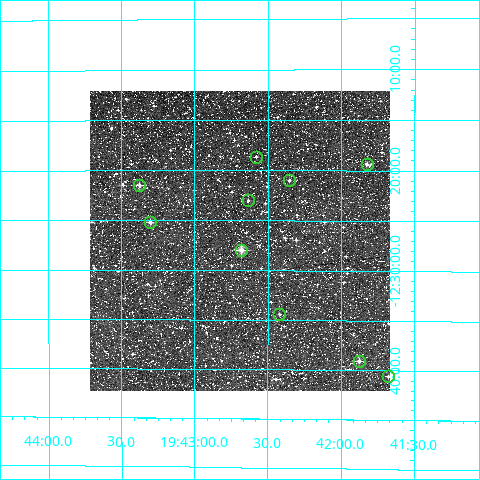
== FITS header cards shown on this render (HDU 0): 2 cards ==
NAXIS1  =                  300
NAXIS2  =                  300

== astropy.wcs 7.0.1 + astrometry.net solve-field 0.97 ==
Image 300 x 300 px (HDU 0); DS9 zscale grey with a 90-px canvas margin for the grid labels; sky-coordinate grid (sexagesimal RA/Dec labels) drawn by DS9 from the SOLVED WCS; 10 Tycho-2 reference stars matched to detected sources circled (green)
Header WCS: RA---TAN/DEC--TAN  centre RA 19:42:42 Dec -12:27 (295.67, -12.45 deg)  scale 6 arcsec/px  FOV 30.0' x 30.0'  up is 0 deg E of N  parity normal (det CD < 0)
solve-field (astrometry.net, Tycho-2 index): VERIFIED the header's WCS against the Tycho-2 star catalogue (verified at 2 index scales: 6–10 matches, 0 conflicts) and refined it, rather than solving blind
Solved WCS: RA---TAN-SIP/DEC--TAN-SIP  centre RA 19:42:41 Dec -12:27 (295.67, -12.45 deg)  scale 6 arcsec/px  FOV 30.0' x 30.1'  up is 0 deg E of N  parity normal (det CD < 0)
The solver's refit moves the header's centre by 1.8 arcsec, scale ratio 1.001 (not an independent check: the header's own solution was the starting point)
Tycho-2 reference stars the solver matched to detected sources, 10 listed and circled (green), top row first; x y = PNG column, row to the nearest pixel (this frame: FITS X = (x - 90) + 1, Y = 300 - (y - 91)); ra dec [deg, ICRS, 3 dp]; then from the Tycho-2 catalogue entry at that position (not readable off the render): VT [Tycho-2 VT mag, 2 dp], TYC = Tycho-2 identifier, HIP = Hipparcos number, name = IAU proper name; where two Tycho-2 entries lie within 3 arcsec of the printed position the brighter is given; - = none
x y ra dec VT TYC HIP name
256 157 295.645 -12.310 12.07 5732-746-1 - -
367 164 295.456 -12.323 10.98 5732-2322-1 - -
289 180 295.589 -12.350 11.90 5732-58-1 - -
139 185 295.844 -12.358 10.66 5732-220-1 - -
248 200 295.658 -12.383 12.04 5732-1623-1 - -
150 222 295.826 -12.420 11.03 5732-1403-1 - -
241 250 295.670 -12.466 10.12 5732-1063-1 - -
279 314 295.605 -12.573 11.74 5732-1595-1 - -
359 361 295.469 -12.651 11.18 5732-1585-1 - -
388 376 295.419 -12.676 11.53 5732-1245-1 - -